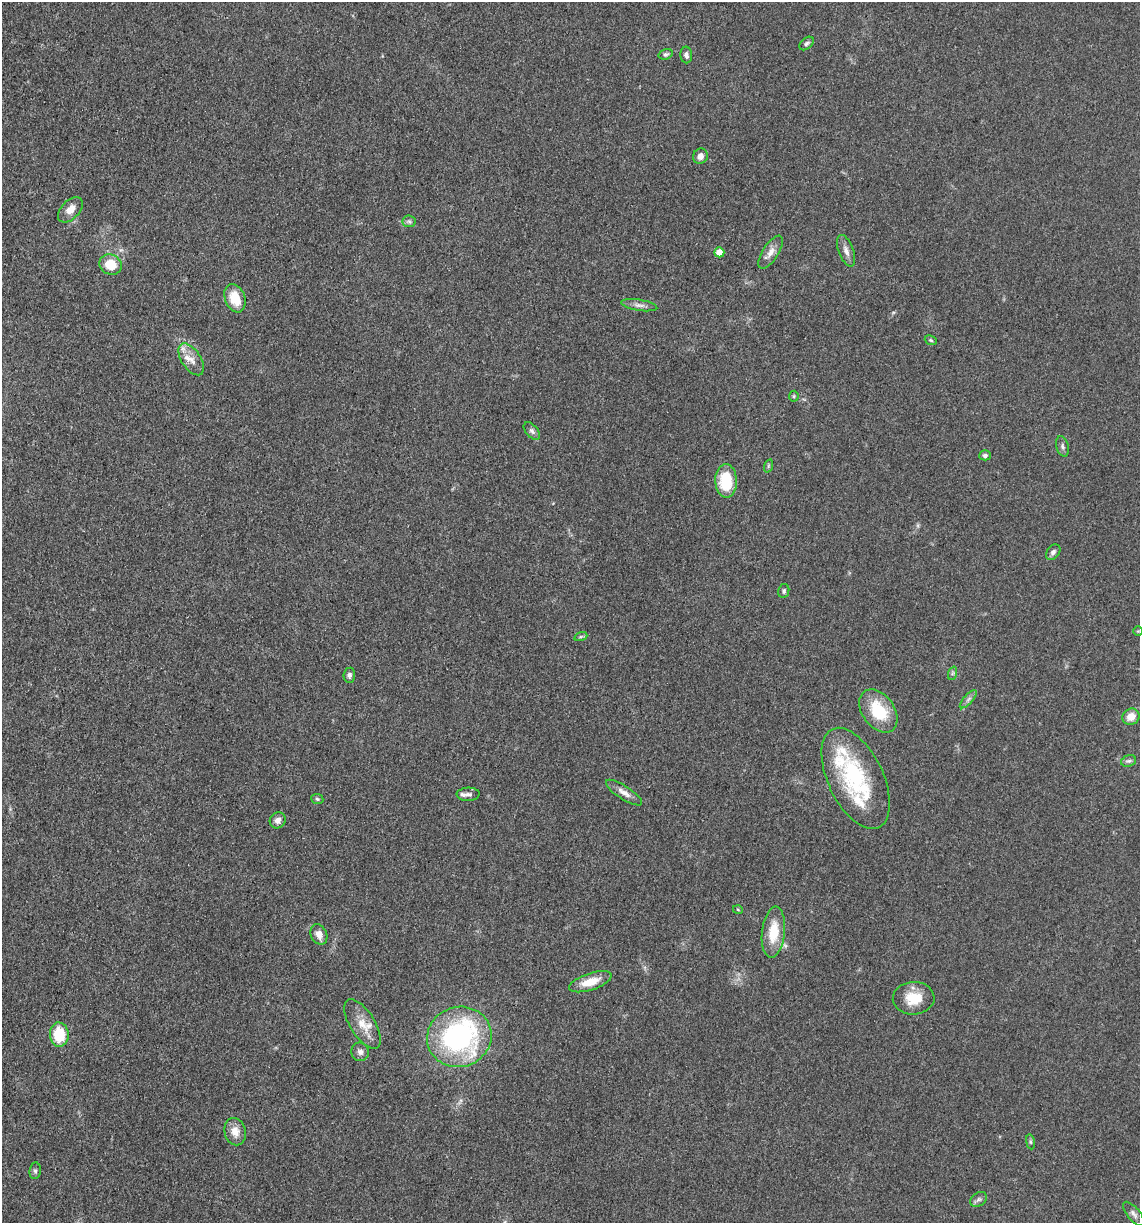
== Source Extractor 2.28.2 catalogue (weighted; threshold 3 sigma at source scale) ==
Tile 11 of 4 x 4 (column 3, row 3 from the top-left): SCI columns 2525-3662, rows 1243-2463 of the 4980 x 4921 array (HDU 1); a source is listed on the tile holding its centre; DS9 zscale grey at full resolution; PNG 1142 x 1225 px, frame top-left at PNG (2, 2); each listed source drawn as its Kron ellipse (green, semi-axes under 4 px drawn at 4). Shown black and unused: <1% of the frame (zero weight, under 3 of 5 exposures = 4% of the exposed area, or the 3 px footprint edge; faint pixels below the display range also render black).
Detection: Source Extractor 2.28.2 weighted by HDU 2 'WHT'; one run over the whole footprint, this tile lists its part. Background 0.0562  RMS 0.0059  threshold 0.0267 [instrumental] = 3 sigma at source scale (4.5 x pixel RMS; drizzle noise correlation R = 1.50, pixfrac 1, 0.05/0.05 arcsec/px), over >= 5 px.
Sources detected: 55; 6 inside a brighter listed object's ellipse — not listed separately; the other 49 listed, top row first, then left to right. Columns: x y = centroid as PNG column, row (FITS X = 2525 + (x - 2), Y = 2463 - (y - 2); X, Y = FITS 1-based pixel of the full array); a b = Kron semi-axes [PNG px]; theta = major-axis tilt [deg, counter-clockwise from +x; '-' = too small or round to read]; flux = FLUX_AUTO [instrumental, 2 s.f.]
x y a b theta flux
807 43 8 5 39 1.5
666 54 7 5 18 1.2
686 55 8 6 -85 2
700 156 8 7 - 3.3
70 210 15 9 46 6.4
409 221 6 6 - 1.3
846 251 16 7 -69 3.6
719 252 5 5 - 6
770 252 19 8 57 4.5
111 265 11 10 - 14
235 298 15 10 -69 14
639 305 18 5 -9 3.1
931 340 6 4 -22 0.92
191 359 18 9 -56 6
794 396 5 5 - 0.77
532 431 10 6 -49 2
1062 446 10 6 -74 1.8
985 455 6 5 - 1.7
768 466 7 4 72 0.84
726 481 17 11 -88 24
1053 552 9 6 52 2.1
784 591 7 5 78 1.3
1138 631 4 4 - 0.61
581 636 7 4 19 0.88
953 673 7 4 71 1.1
349 675 7 6 - 2
968 699 11 4 48 1.9
878 711 24 16 -54 24
1131 717 9 8 - 6.5
1129 761 7 5 18 1.5
856 778 54 27 -65 59
624 793 21 6 -33 4.2
468 794 11 7 3 2.5
317 799 6 5 - 0.99
278 820 8 7 - 3.1
738 910 5 3 - 0.57
773 932 26 11 84 16
319 934 10 8 -64 4.6
590 982 22 8 18 11
914 998 21 16 3 13
362 1024 28 12 -58 9.7
59 1035 12 9 -87 20
459 1037 32 30 19 120
360 1052 9 8 - 2.5
235 1132 14 10 -76 6.5
1030 1142 7 4 -81 0.87
35 1171 8 5 81 1.4
979 1199 9 6 34 1.8
1134 1214 15 6 -50 2.6